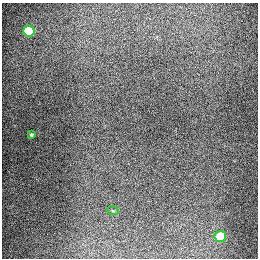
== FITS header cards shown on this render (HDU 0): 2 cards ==
NAXIS1  =                  256
NAXIS2  =                  256

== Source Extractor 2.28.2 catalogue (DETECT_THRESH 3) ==
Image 256 x 256 px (HDU 0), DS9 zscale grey, 1 PNG px = 1 image px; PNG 260 x 260 px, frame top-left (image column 1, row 256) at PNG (2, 3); each listed source drawn as its Kron ellipse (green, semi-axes under 4 px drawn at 4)
Background 1270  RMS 26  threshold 78.9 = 3 sigma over >= 5 px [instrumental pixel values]
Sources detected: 4; all 4 listed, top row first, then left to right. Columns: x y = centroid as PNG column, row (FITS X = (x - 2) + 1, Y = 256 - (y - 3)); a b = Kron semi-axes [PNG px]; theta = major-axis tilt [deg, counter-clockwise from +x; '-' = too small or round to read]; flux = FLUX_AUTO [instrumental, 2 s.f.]
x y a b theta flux
29 31 5 5 - 95000
31 135 3 3 - 2300
113 211 6 3 -18 1900
220 236 5 5 - 71000